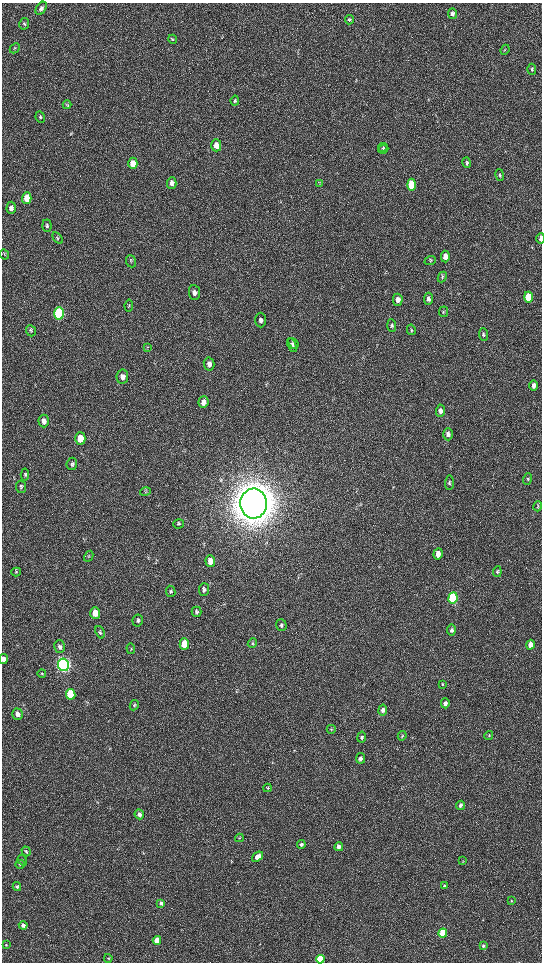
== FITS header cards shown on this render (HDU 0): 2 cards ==
NAXIS1  =                 1080 / length of data axis 1
NAXIS2  =                 1920 / length of data axis 2

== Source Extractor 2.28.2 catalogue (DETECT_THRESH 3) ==
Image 1080 x 1920 px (HDU 0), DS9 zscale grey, zoomed out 1/2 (1 PNG px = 2 x 2 image px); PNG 544 x 964 px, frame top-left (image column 1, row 1919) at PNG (2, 3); each listed source drawn as its Kron ellipse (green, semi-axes under 4 px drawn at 4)
Background 522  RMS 36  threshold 107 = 3 sigma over >= 5 px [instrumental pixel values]
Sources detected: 120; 3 cannot appear on this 1/2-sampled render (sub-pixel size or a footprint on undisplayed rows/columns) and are neither listed nor drawn; the other 117 listed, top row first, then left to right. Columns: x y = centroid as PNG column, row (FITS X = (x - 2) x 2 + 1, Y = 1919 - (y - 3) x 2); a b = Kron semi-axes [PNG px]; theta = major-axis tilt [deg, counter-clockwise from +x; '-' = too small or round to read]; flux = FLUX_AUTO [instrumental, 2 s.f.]
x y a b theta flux
41 8 7 5 57 2.1e+04
452 14 5 4 - 2.3e+04
349 20 5 4 - 1.3e+04
24 24 6 5 - 1.2e+04
173 39 5 3 - 6.4e+03
15 48 5 2 - 5.9e+03
505 50 5 2 - 5.8e+03
532 69 5 3 - 1.0e+04
235 101 5 4 - 1.1e+04
67 105 4 3 - 6.2e+03
40 117 6 4 -81 1.2e+04
216 145 6 5 - 6.2e+04
383 147 5 4 - 8.3e+03
383 149 5 4 - 8.9e+03
133 163 6 4 -90 1.1e+05
466 163 5 4 - 1.2e+04
500 175 6 4 -79 1.1e+04
172 183 6 5 - 3.3e+04
319 184 3 3 - 5.2e+03
412 185 6 4 -85 3.7e+05
27 198 6 4 89 1.4e+05
11 208 6 4 86 2.7e+04
47 226 6 4 -86 1.4e+04
58 238 6 4 -55 9.7e+03
541 238 5 3 - 3.1e+04
4 254 5 2 - 5.5e+03
445 256 6 4 -88 6.3e+04
430 260 6 4 19 8.3e+03
131 261 6 5 - 1.2e+04
442 277 5 4 - 9.1e+03
194 293 7 5 -83 3.1e+04
528 297 5 4 - 3.1e+05
428 299 6 4 84 2.5e+04
398 300 6 5 - 4.1e+04
129 306 6 4 81 8.7e+03
443 312 5 4 - 1.0e+04
59 313 6 5 - 9.1e+05
261 320 7 5 -89 2.4e+04
392 326 6 4 -85 1.4e+04
411 330 5 4 - 8.4e+03
31 331 6 5 - 1.1e+04
483 335 6 4 -87 1.2e+04
293 343 6 3 -50 9.9e+03
292 345 7 4 -64 1.1e+04
147 347 3 2 - 6.1e+03
209 364 6 5 - 3.5e+04
122 377 7 6 - 3.5e+04
533 386 5 4 - 2.7e+04
203 402 6 5 - 4.7e+04
440 411 6 4 87 2.8e+04
44 421 6 5 - 4.2e+04
448 434 6 4 -87 3.0e+04
80 438 6 5 - 1.2e+05
72 464 6 5 - 1.6e+04
25 475 6 4 85 1.1e+04
528 479 6 3 73 8.4e+03
449 483 7 3 87 1.1e+04
21 487 6 5 - 1.3e+04
145 492 5 3 - 8.3e+03
254 503 15 13 84 2.7e+07
538 506 5 3 - 6.9e+03
179 524 5 4 - 9.3e+03
438 554 6 4 83 6.6e+04
89 556 6 2 60 6.7e+03
210 561 6 5 - 6.4e+04
16 572 5 4 - 7.5e+03
497 572 5 3 - 9.9e+03
204 589 6 5 - 1.9e+04
171 591 6 4 -81 1.1e+04
453 598 6 4 82 8.5e+05
197 612 5 5 - 1.3e+04
95 613 6 5 - 9.0e+04
138 620 6 5 - 1.4e+04
281 625 6 5 - 1.5e+04
451 630 5 4 - 1.7e+04
100 632 6 4 -67 1.2e+04
252 643 5 4 - 1.0e+04
184 644 5 5 - 2.0e+05
530 645 5 4 - 7.1e+04
60 646 6 5 - 2.0e+04
131 649 5 2 - 6.0e+03
3 659 5 4 - 3.0e+04
63 665 6 5 - 3.8e+06
42 673 4 3 - 6.0e+03
442 684 4 3 - 6.2e+03
71 694 5 4 - 4.2e+05
445 703 5 4 - 2.2e+04
134 705 5 3 - 8.4e+03
383 710 5 4 - 2.4e+04
17 714 5 5 - 3.5e+04
331 729 4 3 - 5.9e+03
489 735 5 3 - 6.1e+03
402 736 4 3 - 7.4e+03
362 737 5 4 - 1.3e+04
361 758 5 4 - 2.0e+04
268 788 4 3 - 6.5e+03
460 805 5 4 - 2.0e+04
139 814 5 4 - 2.6e+04
239 838 4 3 - 6.2e+03
301 845 4 4 - 1.2e+04
339 847 4 4 - 3.3e+04
26 851 5 3 - 9.3e+03
257 857 6 4 38 6.0e+04
22 860 5 3 - 9.2e+03
463 861 4 2 - 4.4e+03
20 864 5 4 - 1.0e+04
445 886 4 3 - 1.7e+04
17 887 4 4 - 1.2e+04
511 901 3 3 - 4.9e+03
161 903 4 4 - 1.8e+04
23 925 4 4 - 2.6e+04
443 933 4 4 - 5.3e+05
157 940 4 4 - 1.1e+05
6 945 4 3 - 7.1e+03
483 946 4 4 - 1.3e+04
108 958 4 3 - 6.3e+03
320 959 4 4 - 4.5e+05
At the frame edge (FLAGS 8, measured only in part): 3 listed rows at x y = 541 238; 3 659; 320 959
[3 sub-pixel or undisplayed-footprint detections neither listed nor drawn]